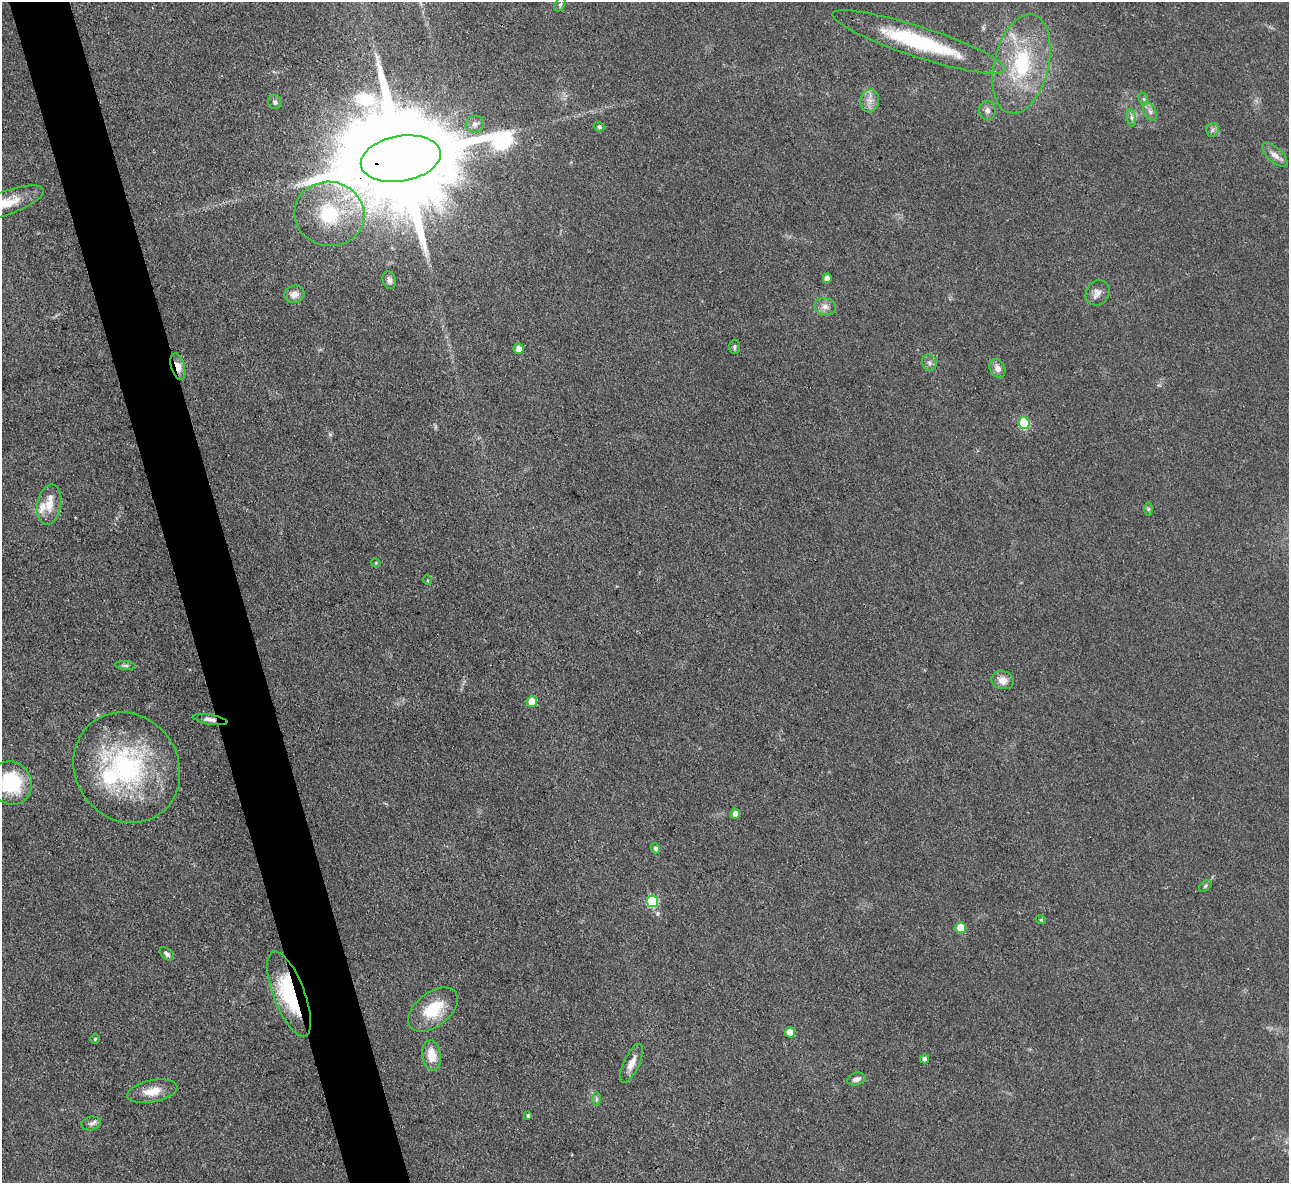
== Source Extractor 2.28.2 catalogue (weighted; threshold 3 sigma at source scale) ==
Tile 11 of 4 x 4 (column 3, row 3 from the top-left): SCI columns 2574-3860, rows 1323-2503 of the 5146 x 5128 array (HDU 1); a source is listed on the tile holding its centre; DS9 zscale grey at full resolution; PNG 1291 x 1185 px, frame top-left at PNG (2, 2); each listed source drawn as its Kron ellipse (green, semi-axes under 4 px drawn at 4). Shown black and unused: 5% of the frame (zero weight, under 3 of 4 exposures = <1% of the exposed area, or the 3 px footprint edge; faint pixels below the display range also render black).
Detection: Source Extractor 2.28.2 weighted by HDU 2 'WHT'; one run over the whole footprint, this tile lists its part. Background 0.0978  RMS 0.0066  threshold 0.0297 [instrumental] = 3 sigma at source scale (4.5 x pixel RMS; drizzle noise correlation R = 1.50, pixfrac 1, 0.05/0.05 arcsec/px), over >= 5 px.
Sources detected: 60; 1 inside a brighter object's white glare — neither listed nor drawn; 3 inside a brighter listed object's ellipse — not listed separately; the other 56 listed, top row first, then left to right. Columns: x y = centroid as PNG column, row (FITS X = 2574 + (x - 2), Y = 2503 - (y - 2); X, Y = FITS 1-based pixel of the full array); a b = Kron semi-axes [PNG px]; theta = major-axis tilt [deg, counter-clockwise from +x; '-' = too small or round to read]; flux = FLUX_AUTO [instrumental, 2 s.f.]
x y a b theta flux
560 4 7 5 62 1.3
919 42 91 15 -18 71
1021 64 50 27 77 64
1144 99 6 4 -71 0.98
870 101 11 9 79 5
275 102 7 6 - 1.9
987 110 10 8 -86 3
1150 112 10 6 -63 2.4
1131 118 9 4 -81 1.9
475 124 9 8 - 3
599 127 5 4 - 1.7
1212 130 7 6 - 1.9
1275 155 16 7 -41 4.6
401 159 40 22 10 27000
6 203 40 12 19 18
329 214 35 32 -8 55
827 278 5 4 - 4.5
389 280 9 6 -73 2.5
1098 293 13 11 57 4.5
294 294 10 8 19 5.2
825 307 10 8 -13 3.7
734 347 7 5 90 1.4
519 349 5 5 - 5.3
929 363 8 7 - 2.3
178 367 14 6 -74 7.1
997 368 10 7 -61 4.3
1024 423 6 5 - 45
49 505 20 12 80 9.7
1148 509 7 4 -90 1.1
376 563 5 4 - 0.62
427 580 5 3 - 0.65
125 665 10 4 -4 1.5
1003 680 11 9 -14 6
532 701 5 5 - 10
210 719 17 5 -9 3.3
127 768 57 51 -54 110
11 783 22 20 -50 38
735 814 5 4 - 4.3
655 848 5 4 - 1.6
1205 886 7 4 37 1.1
652 901 6 5 - 45
1041 920 5 3 - 0.6
961 928 5 5 - 19
167 954 8 5 -39 2.1
289 994 45 15 -69 52
433 1009 28 17 38 25
790 1032 5 5 - 9.1
95 1039 4 4 - 0.9
432 1055 15 9 -81 12
925 1059 4 4 - 2.8
632 1063 21 7 64 6.2
856 1079 9 6 14 2.8
152 1091 25 11 11 11
596 1099 7 4 90 1.2
528 1115 4 4 - 1.3
91 1123 10 6 15 2.2
Overlapping masked pixels (flux is a lower limit): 4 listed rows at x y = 401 159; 178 367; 210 719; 289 994
Isophote crosses this tile's border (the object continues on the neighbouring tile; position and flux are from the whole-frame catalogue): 2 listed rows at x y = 6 203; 11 783